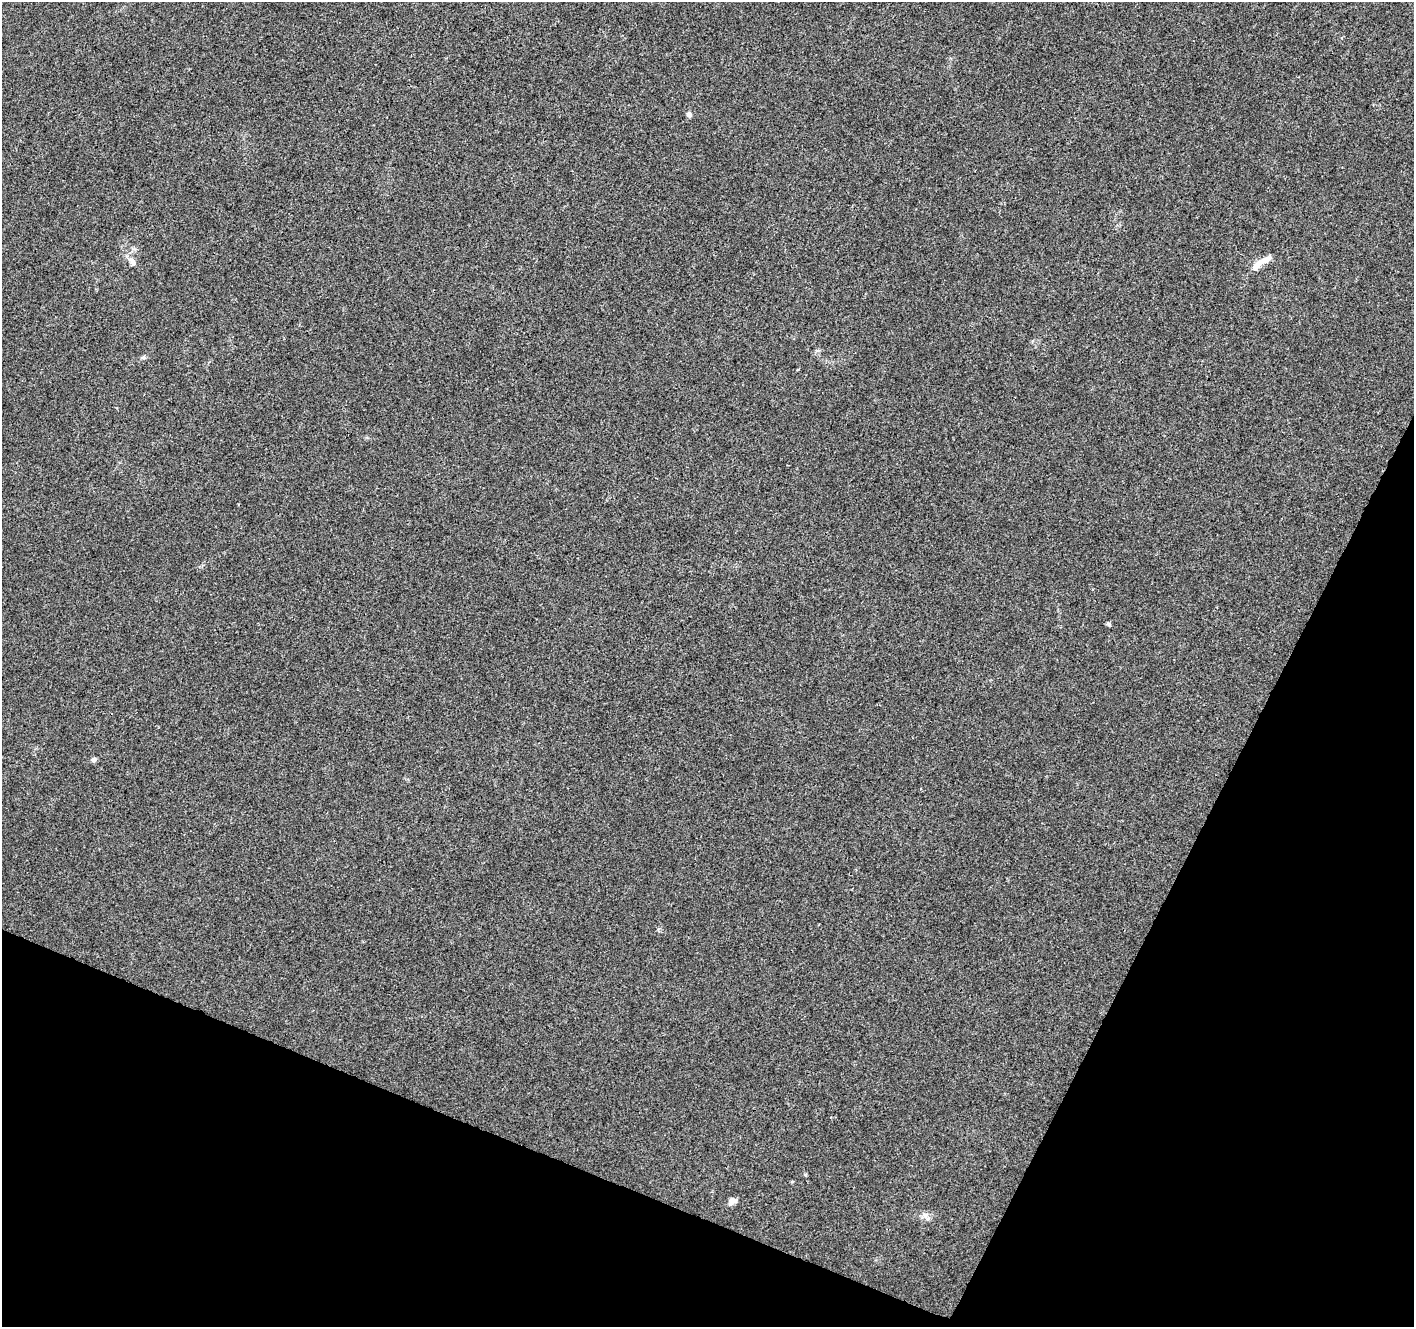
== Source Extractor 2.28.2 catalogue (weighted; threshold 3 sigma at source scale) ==
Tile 15 of 4 x 4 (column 3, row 4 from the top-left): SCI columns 2835-4246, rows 272-1596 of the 5661 x 5777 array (HDU 1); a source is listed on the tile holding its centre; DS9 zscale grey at full resolution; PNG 1416 x 1329 px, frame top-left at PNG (2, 2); no overlay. Shown black and unused: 22% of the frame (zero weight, under 3 of 4 exposures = <1% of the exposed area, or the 3 px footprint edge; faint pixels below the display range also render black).
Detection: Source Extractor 2.28.2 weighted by HDU 2 'WHT'; one run over the whole footprint, this tile lists its part. Background 0.0134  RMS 0.0039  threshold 0.0176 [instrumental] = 3 sigma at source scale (4.5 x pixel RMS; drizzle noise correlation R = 1.50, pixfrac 1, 0.0396/0.0396 arcsec/px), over >= 5 px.
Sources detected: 9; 1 inside a brighter listed object's ellipse — not listed separately; the other 8 listed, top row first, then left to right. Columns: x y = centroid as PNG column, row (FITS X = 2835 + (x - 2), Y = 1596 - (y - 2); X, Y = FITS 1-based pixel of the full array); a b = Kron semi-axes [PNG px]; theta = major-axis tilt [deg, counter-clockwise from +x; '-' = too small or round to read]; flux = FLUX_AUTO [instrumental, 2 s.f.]
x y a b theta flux
689 114 8 6 -57 1.1
132 261 13 7 -45 2
1256 267 43 7 34 5
144 357 6 5 - 0.58
1109 624 6 4 -88 0.52
93 760 6 5 - 1.2
732 1201 10 7 22 2
925 1215 8 6 -22 1.6